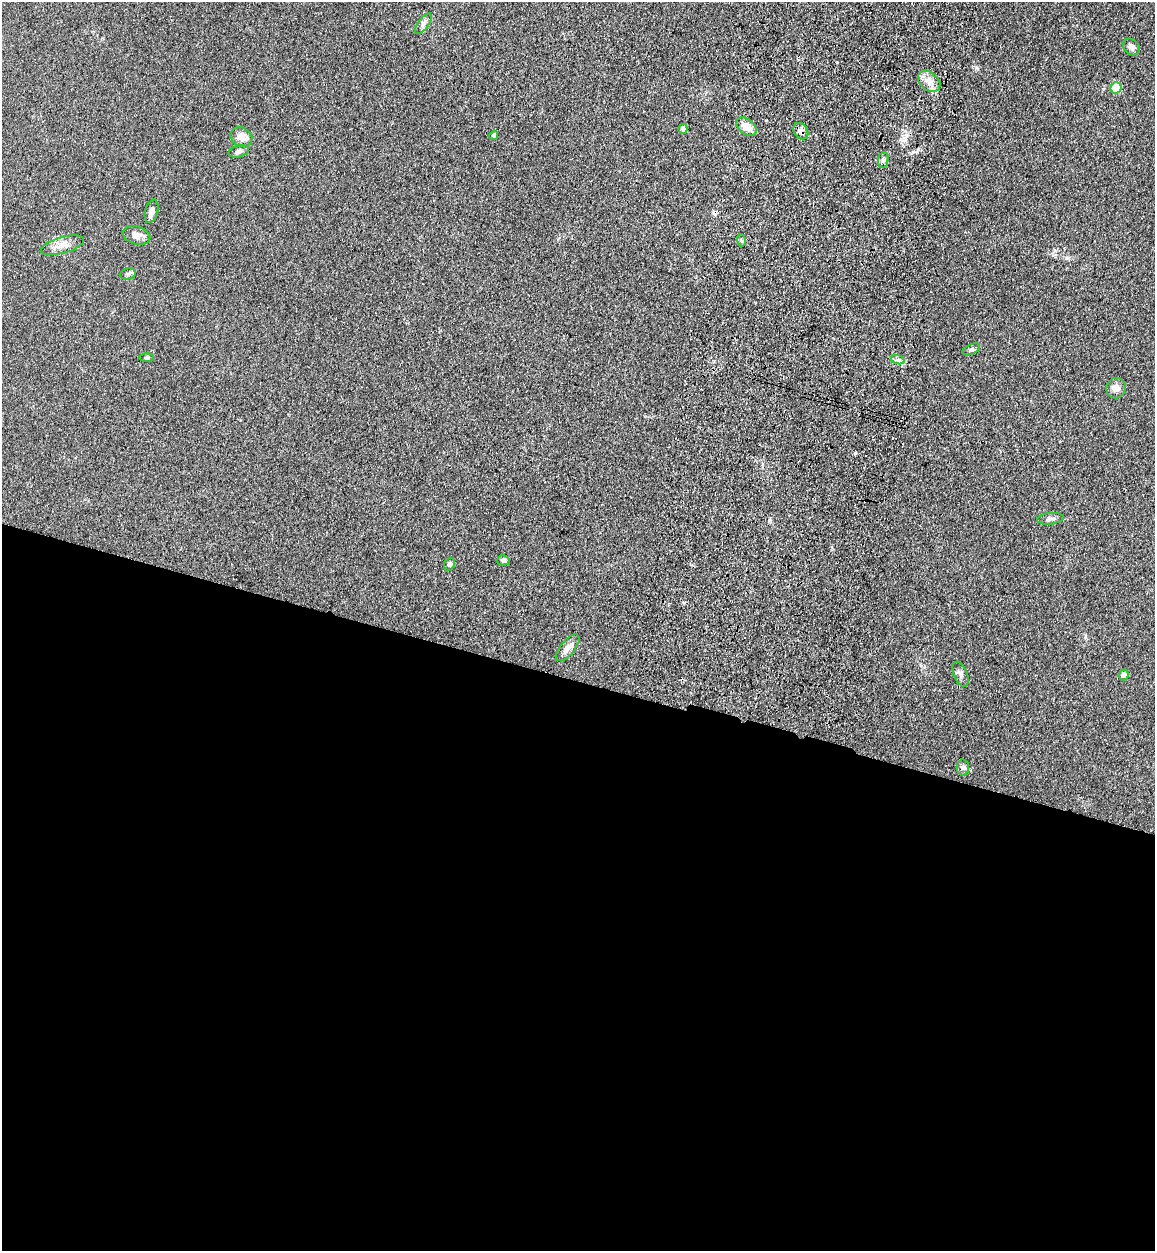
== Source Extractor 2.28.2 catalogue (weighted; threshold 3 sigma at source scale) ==
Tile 14 of 4 x 4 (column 2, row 4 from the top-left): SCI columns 1512-2664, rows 36-1284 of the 5209 x 5064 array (HDU 1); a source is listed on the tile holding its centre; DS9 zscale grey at full resolution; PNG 1157 x 1253 px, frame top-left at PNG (2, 2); each listed source drawn as its Kron ellipse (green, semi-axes under 4 px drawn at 4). Shown black and unused: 46% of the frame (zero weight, under 3 of 4 exposures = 6% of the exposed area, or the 3 px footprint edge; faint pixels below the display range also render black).
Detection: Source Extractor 2.28.2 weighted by HDU 2 'WHT'; one run over the whole footprint, this tile lists its part. Background 0.135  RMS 0.0077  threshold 0.0348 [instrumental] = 3 sigma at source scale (4.5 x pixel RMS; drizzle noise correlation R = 1.50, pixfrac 1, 0.05/0.05 arcsec/px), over >= 5 px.
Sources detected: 29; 1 cosmic-ray / hot-pixel residue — neither listed nor drawn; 1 inside a brighter listed object's ellipse — not listed separately; the other 27 listed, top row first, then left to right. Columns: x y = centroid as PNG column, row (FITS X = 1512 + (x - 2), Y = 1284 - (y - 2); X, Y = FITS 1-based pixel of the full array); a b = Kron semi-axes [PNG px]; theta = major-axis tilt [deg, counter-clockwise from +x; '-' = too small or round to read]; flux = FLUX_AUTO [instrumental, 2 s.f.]
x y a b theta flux
423 24 12 5 54 2.8
1131 47 9 7 -46 3.4
929 81 13 8 -39 6.2
1116 88 6 5 - 27
746 127 11 7 -39 9.4
683 129 5 4 - 2.9
801 131 9 6 -56 2.9
494 135 5 4 - 1.9
241 137 11 9 -30 5.3
238 151 10 5 15 2.4
883 160 8 5 80 1.9
151 211 12 6 75 4.1
136 235 14 9 -15 5.1
741 240 6 4 -73 1.2
62 245 22 8 16 6.7
128 274 8 5 7 1.5
971 349 9 5 25 1.6
147 358 7 3 0 1
898 360 7 4 -17 1.8
1116 388 10 9 - 5.1
1050 519 13 6 5 2.5
503 560 6 5 - 1.8
449 564 6 5 - 2
568 648 16 7 50 4.6
960 674 13 6 -67 2.7
1124 675 5 5 - 4.6
963 767 8 6 90 1.9
Overlapping masked pixels (flux is a lower limit): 1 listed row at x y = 801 131
Unlisted compact peaks at least as high as the median listed source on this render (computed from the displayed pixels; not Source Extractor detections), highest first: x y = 855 453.